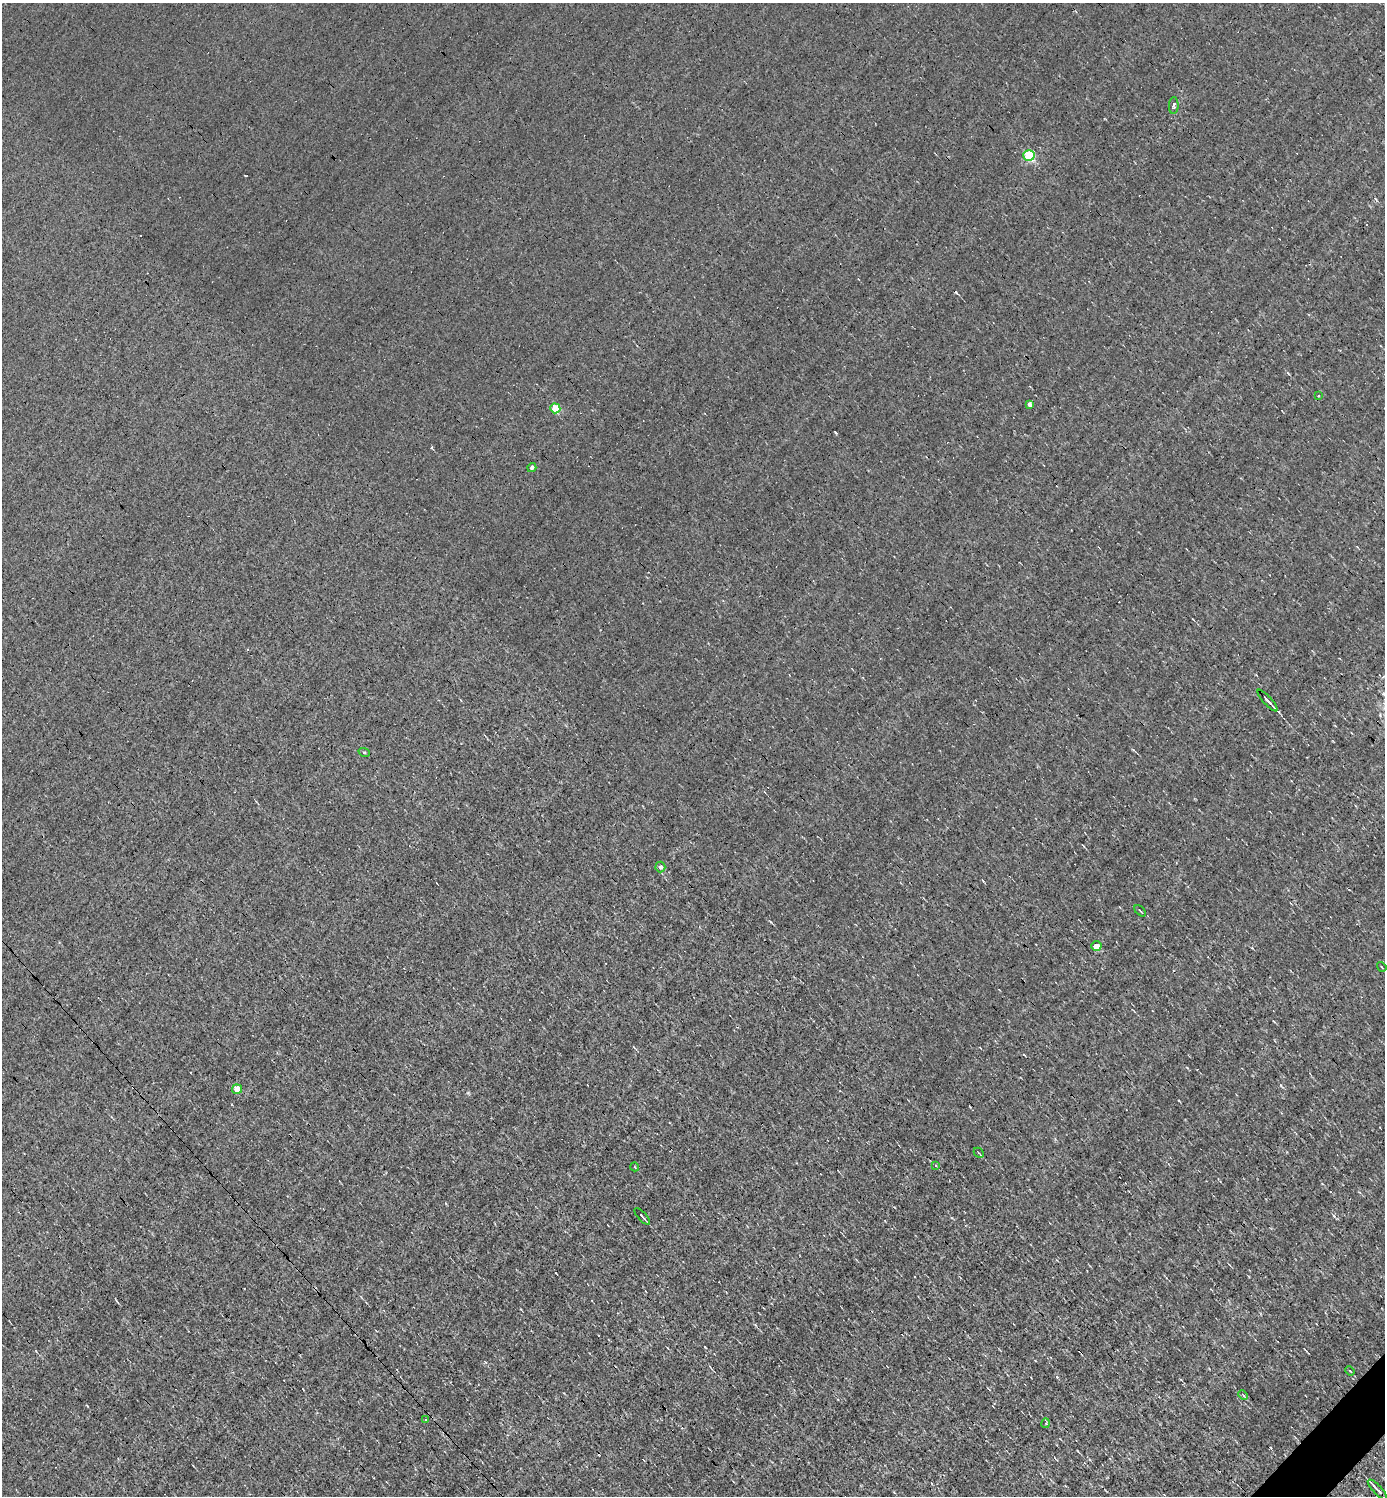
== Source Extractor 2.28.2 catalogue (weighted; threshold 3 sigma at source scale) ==
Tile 6 of 4 x 4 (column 2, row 2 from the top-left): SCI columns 1677-3059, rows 2989-4482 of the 5976 x 5976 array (HDU 1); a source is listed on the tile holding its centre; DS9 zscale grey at full resolution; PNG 1387 x 1498 px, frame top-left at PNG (2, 3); each listed source drawn as its Kron ellipse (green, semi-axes under 4 px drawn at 4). Shown black and unused: <1% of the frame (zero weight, under 3 of 4 exposures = <1% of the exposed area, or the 3 px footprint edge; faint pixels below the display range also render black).
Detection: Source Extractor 2.28.2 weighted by HDU 2 'WHT'; one run over the whole footprint, this tile lists its part. Background 0.0079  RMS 0.058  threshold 0.261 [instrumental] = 3 sigma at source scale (4.5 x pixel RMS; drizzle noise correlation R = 1.50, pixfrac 1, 0.05/0.05 arcsec/px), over >= 5 px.
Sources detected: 31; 9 cosmic-ray / hot-pixel residue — neither listed nor drawn; the other 22 listed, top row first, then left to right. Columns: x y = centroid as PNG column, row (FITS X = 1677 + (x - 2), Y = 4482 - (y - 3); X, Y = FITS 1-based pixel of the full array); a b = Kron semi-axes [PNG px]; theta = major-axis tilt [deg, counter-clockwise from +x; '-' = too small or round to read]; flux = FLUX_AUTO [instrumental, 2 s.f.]
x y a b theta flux
1174 106 8 5 87 16
1029 155 5 5 - 410
1318 396 3 2 - 7.4
1029 404 4 3 - 110
555 408 5 5 - 170
532 467 5 4 - 13
1267 700 14 3 -48 27
364 752 6 3 -18 5.1
660 867 5 5 - 17
1140 911 7 2 -44 5.8
1096 946 5 4 - 97
1382 967 5 3 - 5.2
237 1089 5 4 - 90
979 1153 6 3 -45 5.1
935 1165 4 3 - 5.2
635 1167 4 3 - 4
642 1216 10 2 -48 14
1350 1371 5 2 - 5.6
1243 1395 5 3 - 5.1
426 1419 3 3 - 5.7
1046 1423 5 3 - 6.4
1377 1490 13 2 -47 30
Unlisted compact peaks at least as high as the median listed source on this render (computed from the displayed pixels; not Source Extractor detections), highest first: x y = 468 1093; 1281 1085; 1057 1377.